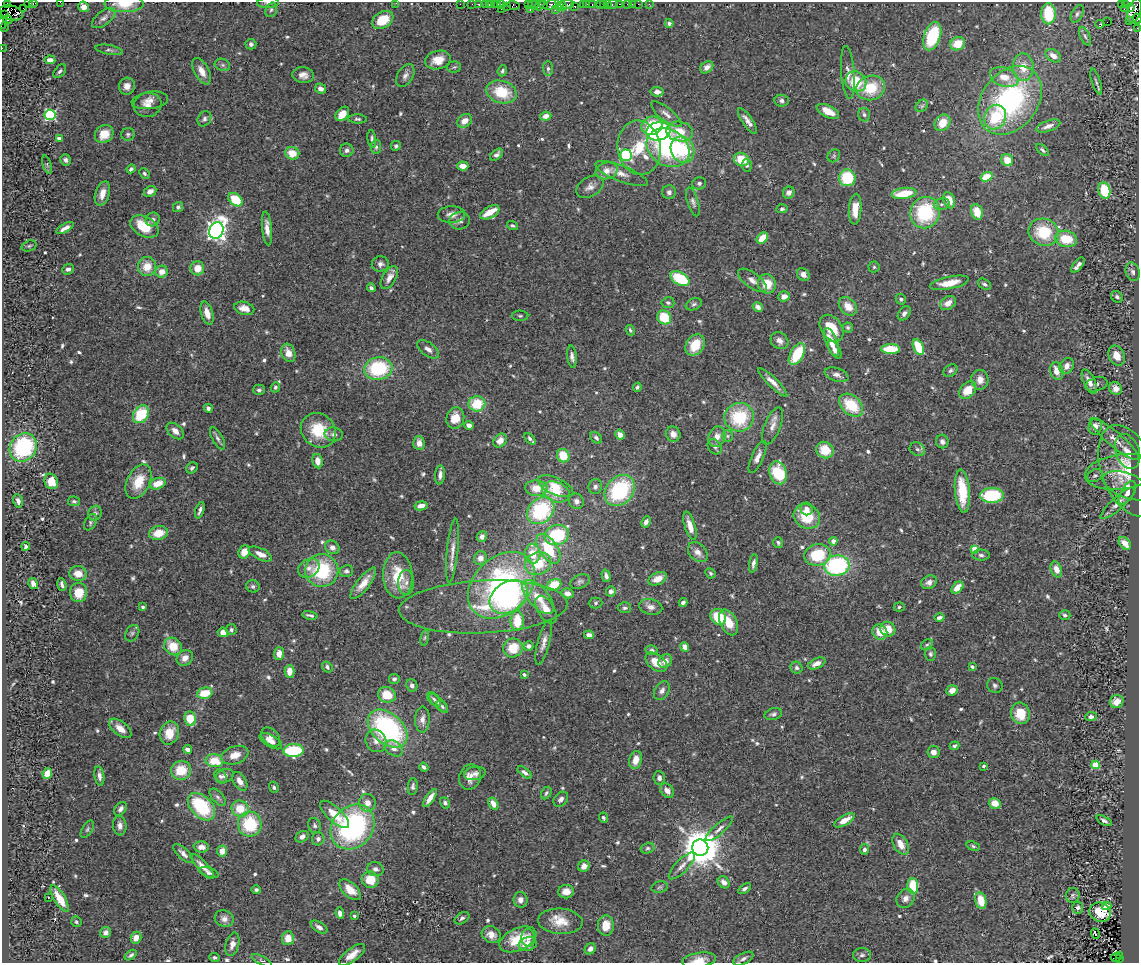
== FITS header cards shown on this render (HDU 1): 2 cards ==
NAXIS1  =                 1137
NAXIS2  =                  961

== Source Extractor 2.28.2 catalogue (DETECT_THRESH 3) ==
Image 1137 x 961 px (HDU 1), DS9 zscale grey, 1 PNG px = 1 image px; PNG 1141 x 965 px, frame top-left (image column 1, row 961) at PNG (2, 2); each listed source drawn as its Kron ellipse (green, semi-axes under 4 px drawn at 4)
Background 0.661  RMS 0.034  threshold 0.103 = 3 sigma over >= 5 px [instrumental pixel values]
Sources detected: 648; of the 648, the 500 brightest by FLUX_AUTO listed and drawn (148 fainter detections omitted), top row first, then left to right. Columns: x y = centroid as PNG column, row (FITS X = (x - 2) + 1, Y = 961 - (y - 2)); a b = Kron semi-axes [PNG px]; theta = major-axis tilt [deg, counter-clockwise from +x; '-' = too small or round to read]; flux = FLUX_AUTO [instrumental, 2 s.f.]
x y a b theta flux
60 2 2 2 - 7.7
28 3 4 2 - 16
33 3 4 3 - 30
268 3 11 5 4 7.1
396 3 2 2 - 21
7 4 4 2 - 12
124 4 19 8 0 45
460 4 2 2 - 12
472 4 2 2 - 20
478 4 3 2 - 26
485 4 2 2 - 21
501 4 3 2 - 32
528 4 3 2 - 30
544 4 4 3 - 39
551 4 8 4 20 290
561 4 7 3 -48 64
567 4 7 5 2 110
586 4 3 2 - 28
600 4 2 2 - 24
603 4 3 2 - 32
608 4 3 2 - 22
613 4 5 3 - 48
620 4 3 2 - 16
628 4 3 3 - 45
632 4 2 2 - 9.7
638 4 2 2 - 19
649 4 3 2 - 7.6
1121 4 3 2 - 60
489 5 3 2 - 32
494 5 3 2 - 36
498 5 3 3 - 55
514 5 6 4 -14 57
533 5 5 4 - 87
540 5 6 3 53 56
583 5 3 3 - 23
592 5 3 2 - 31
1125 5 3 3 - 30
507 6 2 2 - 16
575 6 3 3 - 56
84 7 5 5 - 17
559 7 3 3 - 46
23 8 3 2 - 14
1130 8 4 3 - 300
501 9 2 2 - 44
530 9 3 2 - 29
1124 9 2 2 - 12
271 10 7 5 71 5.8
555 10 2 2 - 180
1134 11 12 6 71 750
11 13 12 7 -18 970
4 14 2 2 - 13
1048 14 10 7 -89 100
1077 14 9 5 61 6.5
104 18 14 7 38 11
1137 19 5 3 - 68
8 20 5 3 - 310
383 20 11 8 32 59
1129 21 2 2 - 24
2 22 6 2 85 45
1107 22 2 2 - 670
669 23 4 4 - 5.8
1100 24 4 3 - 94
4 27 5 2 - 16
1137 28 3 2 - 4.7
932 36 14 8 72 160
1085 36 10 5 -65 6.1
251 44 5 5 - 7.6
957 44 7 6 - 47
2 48 2 2 - 14
109 50 14 4 -10 7
1053 56 8 5 -34 19
50 60 5 4 - 15
438 60 13 9 14 33
222 65 8 6 -20 6.3
454 67 7 5 3 4.4
707 67 7 5 39 16
1023 67 14 10 -87 41
548 69 7 5 -89 5.4
60 71 8 5 49 5.5
202 71 14 7 -62 23
502 71 6 4 67 4.2
848 72 26 6 -86 19
303 75 11 8 -6 16
405 76 12 7 60 12
1004 77 15 9 -19 35
856 82 11 9 -38 74
1096 82 13 3 -72 5.8
127 86 8 8 - 18
870 88 14 12 17 78
321 89 6 4 -27 11
501 92 15 11 -18 80
657 92 6 5 - 12
150 100 18 8 8 18
1010 100 38 28 53 460
781 101 7 6 - 8.4
148 105 14 12 19 21
922 106 7 5 45 5.2
828 111 12 6 -26 32
342 114 8 6 49 28
666 114 19 6 -39 15
50 115 5 5 - 280
864 115 7 6 - 5.2
546 116 5 4 - 15
995 117 12 10 69 90
204 119 8 6 56 7.2
358 119 9 4 -1 5
465 121 8 6 36 23
747 121 15 5 -56 14
942 123 9 7 52 39
652 126 10 9 - 80
1048 126 12 5 19 14
658 131 12 9 13 330
679 131 13 10 -8 67
104 134 10 8 40 40
128 134 7 6 - 5.2
59 138 4 4 - 19
372 139 9 4 -83 4.8
396 146 5 4 - 5.5
376 147 7 5 82 5.6
639 148 27 21 -81 96
668 148 22 18 -32 300
347 150 7 6 - 8
682 150 13 11 -63 100
1042 150 8 4 -42 4.4
292 153 7 6 - 40
497 155 7 4 43 8.3
626 155 6 5 - 350
834 156 7 5 48 4.2
741 159 8 6 -23 51
65 160 6 5 - 8.2
1007 160 6 5 - 38
47 165 9 4 -72 4.2
463 166 5 4 - 19
747 166 6 5 - 5
131 169 4 3 - 5.4
606 171 11 8 16 22
144 173 6 4 -47 5.5
621 174 28 8 -21 25
986 177 6 4 18 51
847 178 8 8 - 100
699 183 7 6 - 6.6
590 187 15 9 31 16
1104 190 8 6 -77 90
150 191 6 5 - 13
669 192 7 7 - 8.4
102 193 12 7 72 23
789 193 6 5 - 11
904 193 12 5 7 70
235 200 8 5 -39 72
949 200 8 5 -68 29
693 202 15 5 -72 8.2
942 204 8 6 16 7.3
178 207 5 4 - 5.6
782 209 5 4 - 4.7
855 209 15 6 86 35
490 212 10 5 29 44
925 212 16 14 70 170
977 212 8 6 -71 41
451 214 13 8 0 17
153 219 7 6 - 8
459 221 10 9 - 10
512 225 6 4 -16 4.7
144 226 15 10 -29 66
65 228 9 3 29 13
267 228 17 5 -84 18
216 230 8 7 - 1500
1044 232 15 13 -19 100
762 238 6 5 - 41
1066 239 11 8 -11 62
29 246 7 5 17 4.7
380 264 8 7 - 9.3
1078 265 9 4 51 11
147 267 10 9 - 37
874 267 5 5 - 4.1
197 268 7 7 - 30
68 269 6 5 - 7.9
162 272 6 6 - 22
1133 272 9 7 -71 7.9
803 275 7 5 -49 14
389 278 13 6 59 16
680 279 10 6 -29 120
752 280 17 7 -36 16
949 283 20 6 12 36
767 284 10 9 - 46
985 284 7 5 -29 7.1
371 288 4 4 - 5.4
784 296 6 5 - 15
1117 297 6 5 - 5.8
901 299 5 5 - 4.2
668 303 6 5 - 5.9
948 303 8 6 35 19
694 304 8 5 24 5.8
848 306 10 7 -47 29
758 307 5 4 - 13
244 308 10 6 -15 21
207 313 12 6 -74 22
904 313 8 5 52 7.9
520 316 8 5 -1 4.2
664 317 7 6 - 76
832 328 15 10 -54 60
848 328 5 5 - 4.2
630 330 5 4 - 4.2
779 341 9 8 - 13
831 342 15 6 -68 32
695 345 11 8 59 54
918 347 8 5 -66 81
428 349 12 6 -36 12
891 349 9 5 0 62
835 350 10 5 -58 17
288 353 9 7 -70 22
797 354 12 6 60 96
1117 356 10 7 -64 29
572 357 11 4 -83 9.4
1067 366 8 6 55 15
378 368 14 11 9 170
950 371 7 5 34 6
1057 371 9 6 -74 27
837 375 12 6 -18 14
980 380 10 8 -88 20
773 382 20 5 -44 17
1089 382 13 5 -64 19
1096 384 11 7 16 8.8
275 387 5 4 - 4.6
637 387 5 4 - 5.9
1115 388 7 6 - 19
259 390 6 5 - 5.6
968 390 10 7 48 46
477 404 8 7 - 69
851 405 14 9 -41 84
208 408 4 4 - 6.5
141 414 10 7 55 94
739 417 15 14 - 130
455 418 11 9 74 37
469 425 5 4 - 12
773 426 19 8 68 18
1095 426 8 6 76 21
318 430 18 16 -40 82
175 431 10 6 -41 16
334 434 9 7 -9 9.7
673 434 8 7 - 16
620 435 5 4 - 18
727 436 6 5 - 4.3
717 437 10 8 67 20
217 438 12 5 -63 7.8
596 438 7 4 -41 6
530 439 7 3 -48 6.1
1115 439 31 7 -40 33
500 440 8 6 46 18
942 442 7 6 - 7.4
419 443 7 5 -85 17
23 447 15 13 52 250
715 447 8 6 -54 7.3
917 449 8 6 -31 7.4
825 450 9 8 - 50
1128 452 18 12 -70 39
563 456 7 6 - 52
758 457 17 6 66 17
317 461 7 5 -81 20
192 468 6 5 - 4.8
1128 471 48 26 -69 110
1121 472 36 17 7 70
778 473 12 8 -72 120
440 475 9 5 85 11
1095 476 8 6 27 5.5
51 481 8 6 -64 42
139 482 18 11 63 55
158 484 8 5 20 33
555 486 19 8 -24 29
1127 486 25 12 -21 26
595 487 7 6 - 8.7
536 488 11 8 -6 37
620 490 17 13 49 230
962 491 21 7 -85 94
556 492 14 10 -22 59
1127 493 13 6 58 19
992 495 12 7 2 130
18 501 7 4 -74 8.9
74 501 6 4 -10 4.9
576 501 8 7 - 10
1118 503 22 6 42 22
421 506 6 4 11 16
807 509 6 6 - 12
200 510 8 3 72 7.2
541 510 15 12 45 190
95 513 7 6 - 7.1
807 516 14 11 -30 77
90 522 9 5 62 5.7
646 522 6 4 63 9.7
690 526 15 5 -73 26
159 533 9 7 13 42
557 535 12 10 18 130
482 537 5 5 - 7.9
833 541 4 4 - 15
778 542 5 5 - 4.4
1125 543 7 5 -47 24
26 546 4 4 - 5.4
332 547 7 6 - 13
548 549 17 9 -56 85
975 549 4 4 - 62
452 551 32 5 84 21
244 552 7 5 66 25
698 552 11 8 -47 17
260 554 12 5 -26 21
533 554 9 8 - 41
817 555 13 10 16 110
981 555 9 5 -3 6.4
480 558 7 6 - 16
753 563 9 3 79 7.8
538 564 13 11 22 70
837 566 13 10 8 290
309 568 11 8 33 17
1056 569 8 5 -69 18
322 571 16 16 - 160
346 571 7 6 - 6.3
78 573 9 7 -6 26
710 573 5 5 - 4.3
398 575 23 14 -87 86
606 576 6 4 -75 8.5
658 579 10 6 24 24
580 581 10 6 25 6.8
929 582 8 6 26 12
33 583 6 4 -56 13
363 583 19 6 52 28
406 583 12 8 88 16
62 584 6 3 -72 6.2
501 585 38 28 45 480
554 585 7 5 26 76
253 586 7 6 - 5.7
957 588 7 4 46 30
611 591 5 5 - 9.3
79 592 9 8 - 44
567 593 6 5 - 16
509 597 20 15 32 330
538 597 21 10 -48 47
683 602 4 3 - 7.2
596 603 7 5 2 4.8
143 607 4 3 - 4.6
483 607 84 26 3 170
651 607 12 7 -12 12
899 607 5 4 - 4.2
625 608 6 5 - 5.7
546 610 15 8 -59 28
310 615 8 3 -12 5.7
1065 615 5 5 - 4.9
718 617 8 7 - 73
939 617 5 3 - 8.1
517 621 10 6 88 66
729 622 14 8 -63 41
888 629 8 7 - 34
231 630 5 5 - 5.9
223 632 5 4 - 17
880 632 8 7 - 34
132 633 9 6 56 5.5
589 635 5 4 - 13
425 638 8 4 81 4.2
544 643 23 6 75 17
927 645 6 4 29 4.2
173 646 9 8 - 50
528 646 5 4 - 7.9
685 647 5 4 - 20
513 648 10 9 - 53
652 650 6 5 - 6.3
279 653 6 5 - 19
930 654 7 5 -87 5
185 658 8 7 - 16
665 661 7 6 - 16
656 662 12 7 -38 36
817 663 9 5 24 16
327 667 6 4 -54 6.6
972 667 4 3 - 4.4
796 668 6 5 - 6
290 671 6 5 - 25
524 675 3 3 - 6.2
394 679 5 5 - 6
412 685 6 5 - 8.3
995 685 8 7 - 6.6
952 690 6 5 - 19
662 691 10 7 56 11
205 693 8 5 11 53
387 695 9 7 -22 46
434 699 8 5 -47 6.3
1117 702 7 6 - 26
439 703 12 5 -42 7.8
442 707 7 4 -53 5
1020 713 11 9 -70 59
773 714 9 5 15 6.6
1091 717 5 4 - 7.8
190 719 7 6 - 53
422 719 13 7 88 15
120 728 13 7 -38 24
388 729 23 15 -42 390
169 733 12 9 71 43
271 737 11 7 -46 15
271 741 12 6 -30 19
376 741 11 10 - 18
954 746 5 4 - 5.8
394 748 10 7 -33 13
188 749 4 4 - 11
293 751 10 6 3 160
933 752 6 6 - 13
235 755 14 8 18 27
636 760 9 6 75 27
214 761 9 6 -10 53
1096 765 4 4 - 95
984 766 3 3 - 5
424 767 5 3 - 7.5
181 770 10 9 - 55
525 772 8 4 -38 8.3
47 773 6 4 66 32
475 773 11 6 9 10
99 776 10 5 -81 9.4
220 776 7 6 - 7.7
225 776 9 6 20 11
470 777 13 10 68 22
659 778 7 5 -84 9.3
240 781 10 6 -57 17
413 786 8 5 86 6.1
274 787 5 4 - 6.1
667 791 8 6 -49 15
546 793 7 4 61 4.9
218 797 10 5 -47 6.9
430 798 10 4 56 17
561 799 8 6 47 9.4
367 803 9 8 - 19
445 803 6 5 - 6.4
995 803 6 5 - 24
493 804 6 4 -60 22
202 807 16 10 -46 160
121 809 7 5 52 11
240 809 9 8 - 53
335 814 18 7 -43 44
603 818 5 4 - 4.6
844 820 11 5 29 26
1104 821 8 4 -27 6.1
250 824 12 12 - 120
314 825 8 6 -66 6
120 826 10 6 -84 11
353 827 24 20 47 450
87 829 9 5 59 5
719 829 17 5 42 11
302 837 7 5 33 12
318 839 6 6 - 8.8
901 844 11 7 -60 25
973 846 7 4 -21 4.2
201 847 7 5 -2 16
648 848 7 5 15 5.1
700 848 8 8 - 7800
864 849 5 4 - 7.3
222 851 5 5 - 19
183 854 13 5 -44 11
202 866 16 5 -47 17
584 866 6 5 - 18
682 866 17 6 46 15
375 869 8 7 - 11
209 873 10 4 -18 6.7
370 880 8 8 - 46
724 882 6 5 - 14
913 886 8 5 -87 82
660 887 8 5 16 4.9
744 889 7 4 32 5.6
256 890 4 4 - 4.8
350 890 13 7 -43 35
566 892 8 6 1 20
1073 895 7 7 - 5.3
48 898 3 2 - 27
906 898 10 8 53 15
60 899 15 5 -58 39
521 900 8 7 - 14
981 900 8 5 -78 48
1106 906 5 3 - 12
1078 908 6 5 - 5.5
1100 912 11 9 -23 31
340 913 5 4 - 11
354 916 4 3 - 5.1
462 918 8 5 33 6.5
224 919 9 8 - 13
560 921 22 12 -4 44
76 922 5 5 - 4.2
606 926 10 8 89 35
319 927 9 5 -32 11
106 932 6 5 - 12
1095 933 5 3 - 71
491 935 10 8 -27 18
136 938 6 5 - 23
288 938 7 6 - 28
528 938 9 7 -89 10
518 939 20 11 25 65
232 944 12 6 75 13
528 944 9 6 10 26
590 949 6 5 - 8.5
131 955 7 3 36 5.4
352 955 15 6 38 25
862 955 9 7 4 7.5
1120 955 3 2 - 56
1116 957 5 3 - 39
215 958 5 4 - 4.9
743 959 11 5 28 8.2
1119 959 3 2 - 48
262 960 11 4 -27 4.8
699 960 17 7 8 24
At the frame edge (FLAGS 8, measured only in part): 13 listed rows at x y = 60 2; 28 3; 33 3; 268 3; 396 3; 7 4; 124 4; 1134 11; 1137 19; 2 22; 1137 28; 2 48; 699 960
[148 fainter detections neither listed nor drawn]